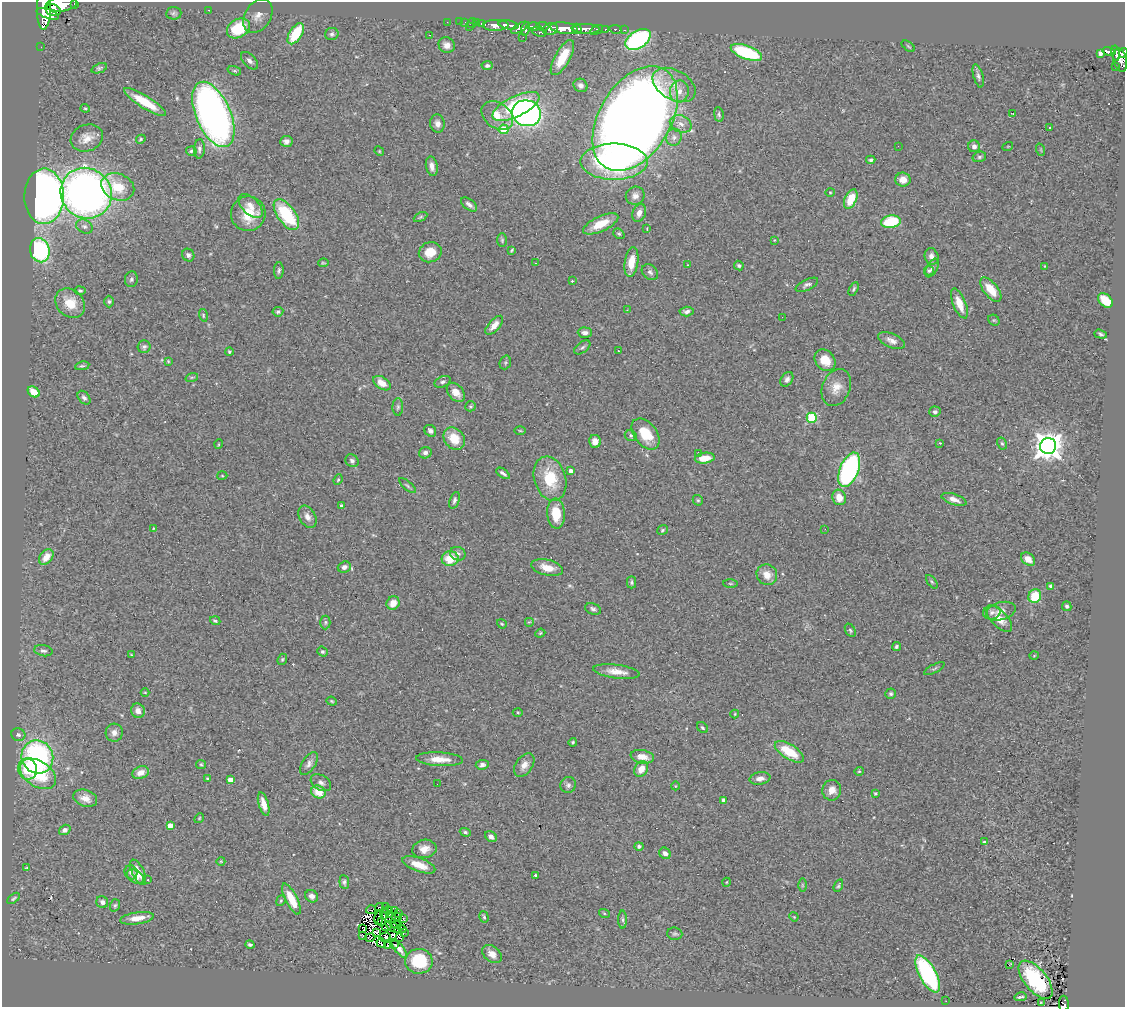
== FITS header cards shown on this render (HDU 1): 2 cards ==
NAXIS1  =                 1123
NAXIS2  =                 1005

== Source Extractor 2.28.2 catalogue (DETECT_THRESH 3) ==
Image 1123 x 1005 px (HDU 1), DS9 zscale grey, 1 PNG px = 1 image px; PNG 1127 x 1009 px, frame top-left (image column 1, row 1005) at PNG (2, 2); each listed source drawn as its Kron ellipse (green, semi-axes under 4 px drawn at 4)
Background 0.595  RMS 0.066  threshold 0.197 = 3 sigma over >= 5 px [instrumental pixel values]
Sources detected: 339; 12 with non-positive FLUX_AUTO (blend fragments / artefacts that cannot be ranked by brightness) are neither listed nor drawn; the other 327 listed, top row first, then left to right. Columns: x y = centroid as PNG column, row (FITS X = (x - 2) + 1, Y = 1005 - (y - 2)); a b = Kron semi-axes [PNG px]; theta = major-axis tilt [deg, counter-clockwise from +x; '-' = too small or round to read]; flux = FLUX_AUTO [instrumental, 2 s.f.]
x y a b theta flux
61 4 15 7 5 5700
75 4 3 3 - 120
44 8 22 7 89 4500
53 10 8 5 -16 1500
208 10 3 2 - 13
174 13 8 6 6 10
48 14 12 4 -19 1800
258 16 18 13 57 48
447 22 2 2 - 10
459 22 2 2 - 11
465 22 2 2 - 11
472 23 5 3 - 15
476 23 2 2 - 14
481 24 3 2 - 29
496 25 13 5 2 1300
508 25 10 4 -9 1400
533 26 7 4 0 600
543 26 6 4 -2 430
469 27 3 2 - 76
238 28 12 9 30 210
520 28 10 4 28 540
564 28 14 5 -7 3200
526 29 7 4 77 570
550 29 8 6 22 960
577 29 5 4 - 930
585 29 14 5 -2 1500
615 29 6 3 -10 80
597 30 7 4 32 280
605 30 3 3 - 270
625 30 3 2 - 22
539 32 8 4 -20 250
296 34 12 6 58 190
332 34 6 6 - 12
429 35 3 2 - 3.2
523 37 2 2 - 6.7
638 39 14 8 33 740
447 45 8 7 - 27
908 46 7 3 -35 5.6
41 47 2 2 - 11
1109 51 7 3 -12 120
746 52 16 6 -21 350
1100 53 4 3 - 12
1116 53 8 4 -81 310
1123 53 5 3 - 280
562 58 19 7 61 120
1120 60 12 7 -78 700
249 61 11 6 -46 17
487 66 5 4 - 9.3
1115 67 3 2 - 10
99 68 8 4 21 9.3
234 71 7 4 -18 7.5
978 76 12 5 -75 15
580 85 7 6 - 16
674 85 23 15 -29 96
679 91 11 9 77 41
145 102 24 6 -32 120
516 106 26 10 26 430
85 108 4 4 - 5
527 113 15 13 -15 1100
1013 113 3 2 - 4.4
213 114 35 17 -66 2900
719 114 7 4 -82 9
497 115 17 12 -36 76
635 119 57 36 59 7500
437 124 9 7 -79 22
681 124 11 8 -24 31
1049 127 3 3 - 11
504 129 5 5 - 140
674 137 8 7 - 19
87 138 16 13 20 53
141 139 5 4 - 5.9
286 141 6 5 - 18
898 146 2 2 - 1.9
974 146 6 6 - 20
1008 146 5 3 - 3.5
199 149 9 5 86 13
1041 150 6 4 -72 5.5
191 151 5 4 - 7.8
379 151 5 4 - 4.5
979 157 7 5 16 9
871 160 4 3 - 8.5
614 162 33 18 0 670
432 166 10 6 -78 26
903 179 7 7 - 42
118 187 17 13 -22 130
830 192 5 3 - 4.2
86 193 26 25 - 2700
44 196 28 20 89 2700
635 196 9 9 - 24
851 199 10 6 65 89
469 205 9 5 -39 18
251 206 15 8 -45 35
639 213 9 6 71 27
248 214 17 17 - 120
286 215 18 9 -54 300
420 217 7 4 27 6.5
891 222 10 6 8 200
601 224 19 7 25 100
84 226 9 6 -29 14
647 229 3 2 - 4.1
619 234 6 4 -39 6.9
502 240 7 4 90 7.3
774 240 4 2 - 2.6
40 250 12 9 -76 500
512 250 4 2 - 4.6
430 252 11 10 - 70
188 255 6 6 - 13
932 256 8 7 - 25
631 262 15 7 81 69
323 263 5 4 - 5.4
535 263 3 2 - 6.3
688 265 3 2 - 2.8
739 265 5 4 - 8.6
1045 266 3 3 - 3.8
932 268 10 5 62 14
279 270 8 5 86 10
929 271 5 5 - 6.6
650 272 9 7 -42 15
131 279 8 6 82 11
572 281 3 2 - 3.2
807 285 12 5 26 14
854 289 7 3 61 7.2
991 290 14 7 -51 82
80 291 5 4 - 8
1105 300 8 5 -44 100
109 301 6 4 -90 8
70 303 16 13 -45 100
959 303 16 6 -68 71
627 310 2 2 - 2.5
687 311 7 5 3 16
278 312 5 4 - 7.7
203 315 6 4 -74 5.4
782 317 2 2 - 3.6
994 320 6 5 - 6.6
494 325 12 5 48 37
585 333 7 5 -2 17
1101 334 6 3 -17 8.7
892 341 14 7 -24 27
144 347 6 6 - 11
582 347 9 5 36 11
618 351 2 2 - 3.6
229 352 4 4 - 7.2
825 360 12 9 -51 74
168 361 3 3 - 4.5
505 362 7 5 71 8
82 366 7 4 11 7
192 377 6 4 18 7.3
787 379 8 5 57 18
443 382 8 5 24 12
382 383 9 6 -33 47
836 387 19 14 68 62
34 392 6 5 - 72
456 392 11 7 -50 43
84 398 8 5 -50 13
470 406 5 5 - 6.8
398 407 8 5 89 10
935 412 5 5 - 13
812 418 5 5 - 310
430 431 6 5 - 16
520 431 5 3 - 4.5
646 434 18 11 -52 130
631 436 6 5 - 8.3
454 439 12 9 -51 93
595 441 6 6 - 34
940 443 3 2 - 4.1
1002 443 6 4 -61 6.6
219 444 5 3 - 3.4
1048 446 8 8 - 5500
425 453 6 5 - 14
698 453 3 3 - 7.5
705 458 10 5 7 64
352 461 7 6 - 13
849 470 18 9 68 880
571 471 4 4 - 24
503 473 8 3 -34 11
222 476 5 3 - 4.2
550 479 22 15 -73 170
338 480 5 4 - 5.9
407 485 10 4 -41 8.7
839 497 8 6 -70 48
954 499 13 5 -18 29
454 500 9 5 71 11
698 500 6 5 - 6.6
341 506 3 3 - 11
556 514 15 9 -86 110
307 517 12 8 -60 28
153 528 4 2 - 2.9
825 529 2 2 - 29
662 530 5 4 - 6.9
458 554 8 6 -24 16
46 557 8 6 51 53
450 559 8 7 - 99
1028 559 8 5 -40 46
344 567 6 5 - 16
547 568 16 8 -14 61
767 575 11 10 - 48
631 582 6 4 -90 8.5
932 582 8 4 -54 7.2
730 583 7 3 -1 5.1
1051 586 4 4 - 12
1035 596 7 6 - 130
393 603 7 6 - 47
1067 606 5 4 - 9.6
593 609 8 5 -21 12
1001 611 15 9 15 36
992 612 9 7 11 17
999 619 17 8 -47 63
215 621 5 4 - 8.4
325 622 7 5 88 8.3
529 622 5 4 - 5.9
502 624 5 3 - 4.5
850 630 7 5 -60 8.2
540 633 5 4 - 5.4
896 647 5 4 - 7.4
43 651 9 5 -11 13
322 652 5 4 - 8.1
131 655 3 3 - 4.5
1034 655 5 3 - 4.1
282 659 6 4 68 6.1
934 669 11 4 28 7.8
616 672 23 7 -7 54
145 692 4 3 - 3.4
891 694 5 5 - 8.1
332 701 5 4 - 5.2
138 711 7 6 - 27
518 712 5 3 - 4.9
735 714 4 4 - 4.4
702 728 6 4 -45 8.1
114 733 9 8 - 27
18 735 7 6 - 11
573 742 4 4 - 6.2
789 752 16 7 -32 140
37 757 17 15 -66 820
642 757 12 6 -9 46
440 759 23 7 -3 63
201 764 5 4 - 5.7
309 764 13 6 56 20
482 765 6 5 - 14
524 765 13 8 56 32
27 769 10 9 - 120
641 769 8 6 58 49
859 771 5 4 - 5
141 773 8 6 21 38
38 774 20 12 -33 230
760 778 10 6 9 25
208 779 4 4 - 9.4
230 780 4 4 - 44
321 783 11 7 -32 18
437 784 2 2 - 4.3
568 785 8 7 - 15
675 786 4 3 - 3
832 790 10 9 - 39
318 792 7 6 - 70
875 793 3 3 - 5.4
85 798 12 8 -20 39
724 800 4 4 - 19
264 804 12 5 -74 45
199 818 5 4 - 4.6
170 826 4 4 - 49
65 830 6 4 35 15
465 832 5 4 - 8
491 836 6 5 - 20
984 842 4 3 - 16
639 846 4 4 - 10
424 849 12 9 10 39
665 853 6 5 - 17
221 861 4 3 - 3.4
419 865 17 6 -20 68
27 868 4 3 - 5.1
131 872 7 6 - 13
138 872 14 6 -64 44
535 875 3 3 - 5.9
135 877 9 6 -33 34
148 880 3 2 - 9.8
344 882 7 5 -84 9.4
727 882 4 3 - 3.1
802 885 7 4 -89 6.1
838 886 6 4 65 6.7
312 896 7 6 - 19
14 898 7 3 37 6.9
291 899 17 6 -63 100
281 901 6 4 68 5.9
102 902 6 5 - 19
115 905 6 5 - 7.5
379 907 4 3 - 11
386 907 2 2 - 2.9
371 910 5 3 - 7.8
388 910 4 2 - 8.6
395 911 2 2 - 5.3
385 913 6 2 72 1.1
398 913 2 2 - 3.7
604 913 5 3 - 4.6
390 914 3 2 - 5.8
397 917 5 3 - 1.4
484 917 6 4 -73 7.6
794 917 5 3 - 3.8
137 918 17 6 8 50
379 918 7 3 80 10
403 919 3 2 - 6.9
623 920 9 4 -90 9.8
381 921 2 2 - 3.5
395 924 6 2 -25 5.6
387 926 5 2 - 6.2
393 927 8 2 -35 10
363 928 3 2 - 2.6
400 929 6 2 9 3.1
404 932 4 2 - 9.9
376 933 3 2 - 7.3
675 934 7 6 - 10
363 935 3 2 - 4.3
370 937 5 2 - 3.2
385 937 6 3 16 6.7
400 938 3 3 - 320
381 943 5 3 - 1.8
394 944 2 2 - 9.8
250 945 5 3 - 7.9
387 946 3 2 - 4.9
399 949 11 3 -52 23
492 954 11 7 -39 36
419 961 14 12 -3 200
1010 965 4 2 - 6.9
928 974 20 8 -61 630
1036 980 23 11 -50 320
1020 997 6 2 13 8
946 1001 3 2 - 7.6
1041 1003 4 3 - 6.2
1064 1004 8 5 -87 98
At the frame edge (FLAGS 8, measured only in part): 4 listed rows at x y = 61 4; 75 4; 1123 53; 1064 1004
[12 non-positive-flux detections neither listed nor drawn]